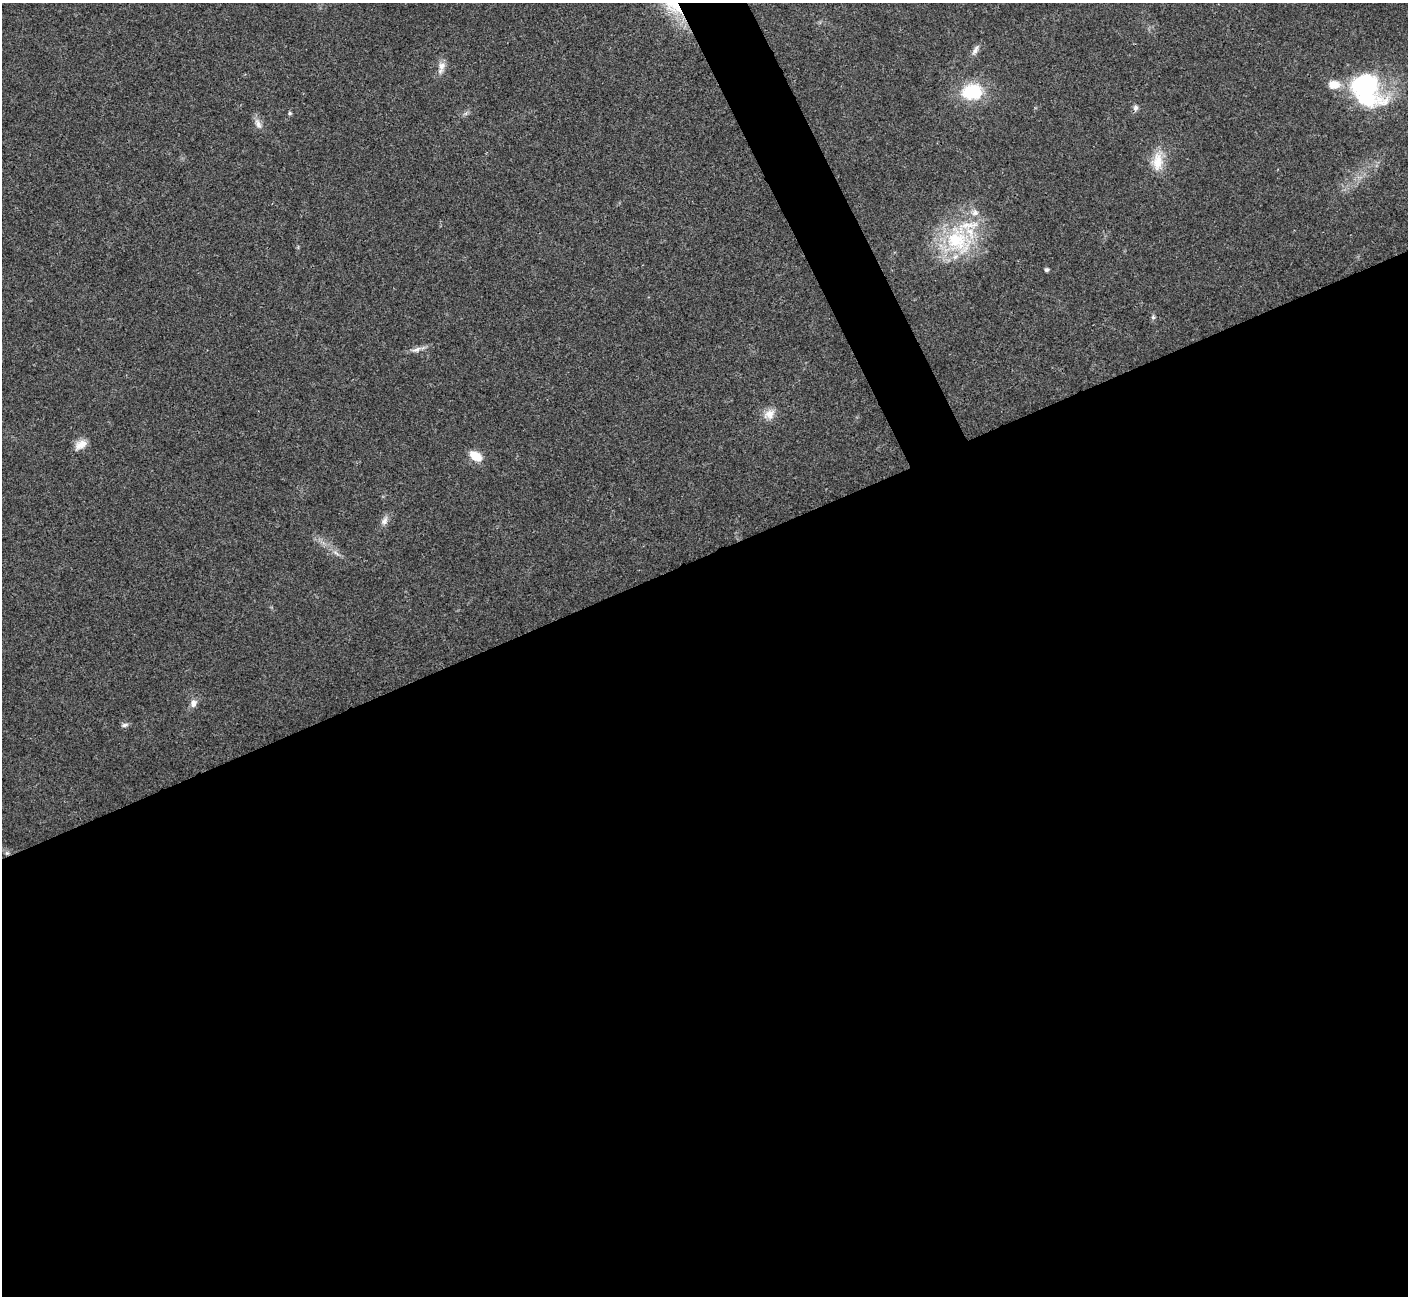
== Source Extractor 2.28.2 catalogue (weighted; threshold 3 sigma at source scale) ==
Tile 15 of 4 x 4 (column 3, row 4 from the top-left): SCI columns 2813-4218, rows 156-1449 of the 5629 x 5617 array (HDU 1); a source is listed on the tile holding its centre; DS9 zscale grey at full resolution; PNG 1410 x 1298 px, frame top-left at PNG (2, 3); no overlay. Shown black and unused: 59% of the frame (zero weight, under 3 of 4 exposures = <1% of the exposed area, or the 3 px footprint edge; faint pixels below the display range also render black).
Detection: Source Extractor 2.28.2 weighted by HDU 2 'WHT'; one run over the whole footprint, this tile lists its part. Background 0.022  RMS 0.004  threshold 0.0179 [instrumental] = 3 sigma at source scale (4.5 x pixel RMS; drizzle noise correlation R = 1.50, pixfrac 1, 0.05/0.05 arcsec/px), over >= 5 px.
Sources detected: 25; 3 inside a brighter listed object's ellipse — not listed separately; the other 22 listed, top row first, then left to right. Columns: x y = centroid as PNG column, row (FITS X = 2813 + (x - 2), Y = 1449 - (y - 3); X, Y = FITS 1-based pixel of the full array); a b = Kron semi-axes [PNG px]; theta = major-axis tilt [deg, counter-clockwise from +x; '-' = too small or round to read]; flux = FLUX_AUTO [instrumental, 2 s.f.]
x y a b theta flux
673 4 32 19 -56 17
975 50 14 6 59 1.8
441 66 14 9 74 2.8
1366 89 44 31 -51 48
972 92 22 17 6 19
1136 108 8 6 71 1.3
290 113 5 5 - 0.53
258 123 15 7 -64 2.2
1157 161 25 14 88 7.8
975 212 10 9 - 2.2
957 241 43 28 -48 30
1046 270 4 4 - 0.97
1153 317 6 4 -47 0.64
416 350 14 6 22 2
769 414 16 12 31 3.9
81 444 16 10 29 3.7
475 456 14 9 -31 6.2
384 521 12 8 58 2
336 553 9 4 -45 1.1
193 703 11 8 67 2
125 725 10 5 10 1
7 853 5 5 - 0.81
Overlapping masked pixels (flux is a lower limit): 2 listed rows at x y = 673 4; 7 853
Isophote crosses this tile's border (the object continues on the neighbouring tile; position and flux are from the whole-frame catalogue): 1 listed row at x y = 673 4